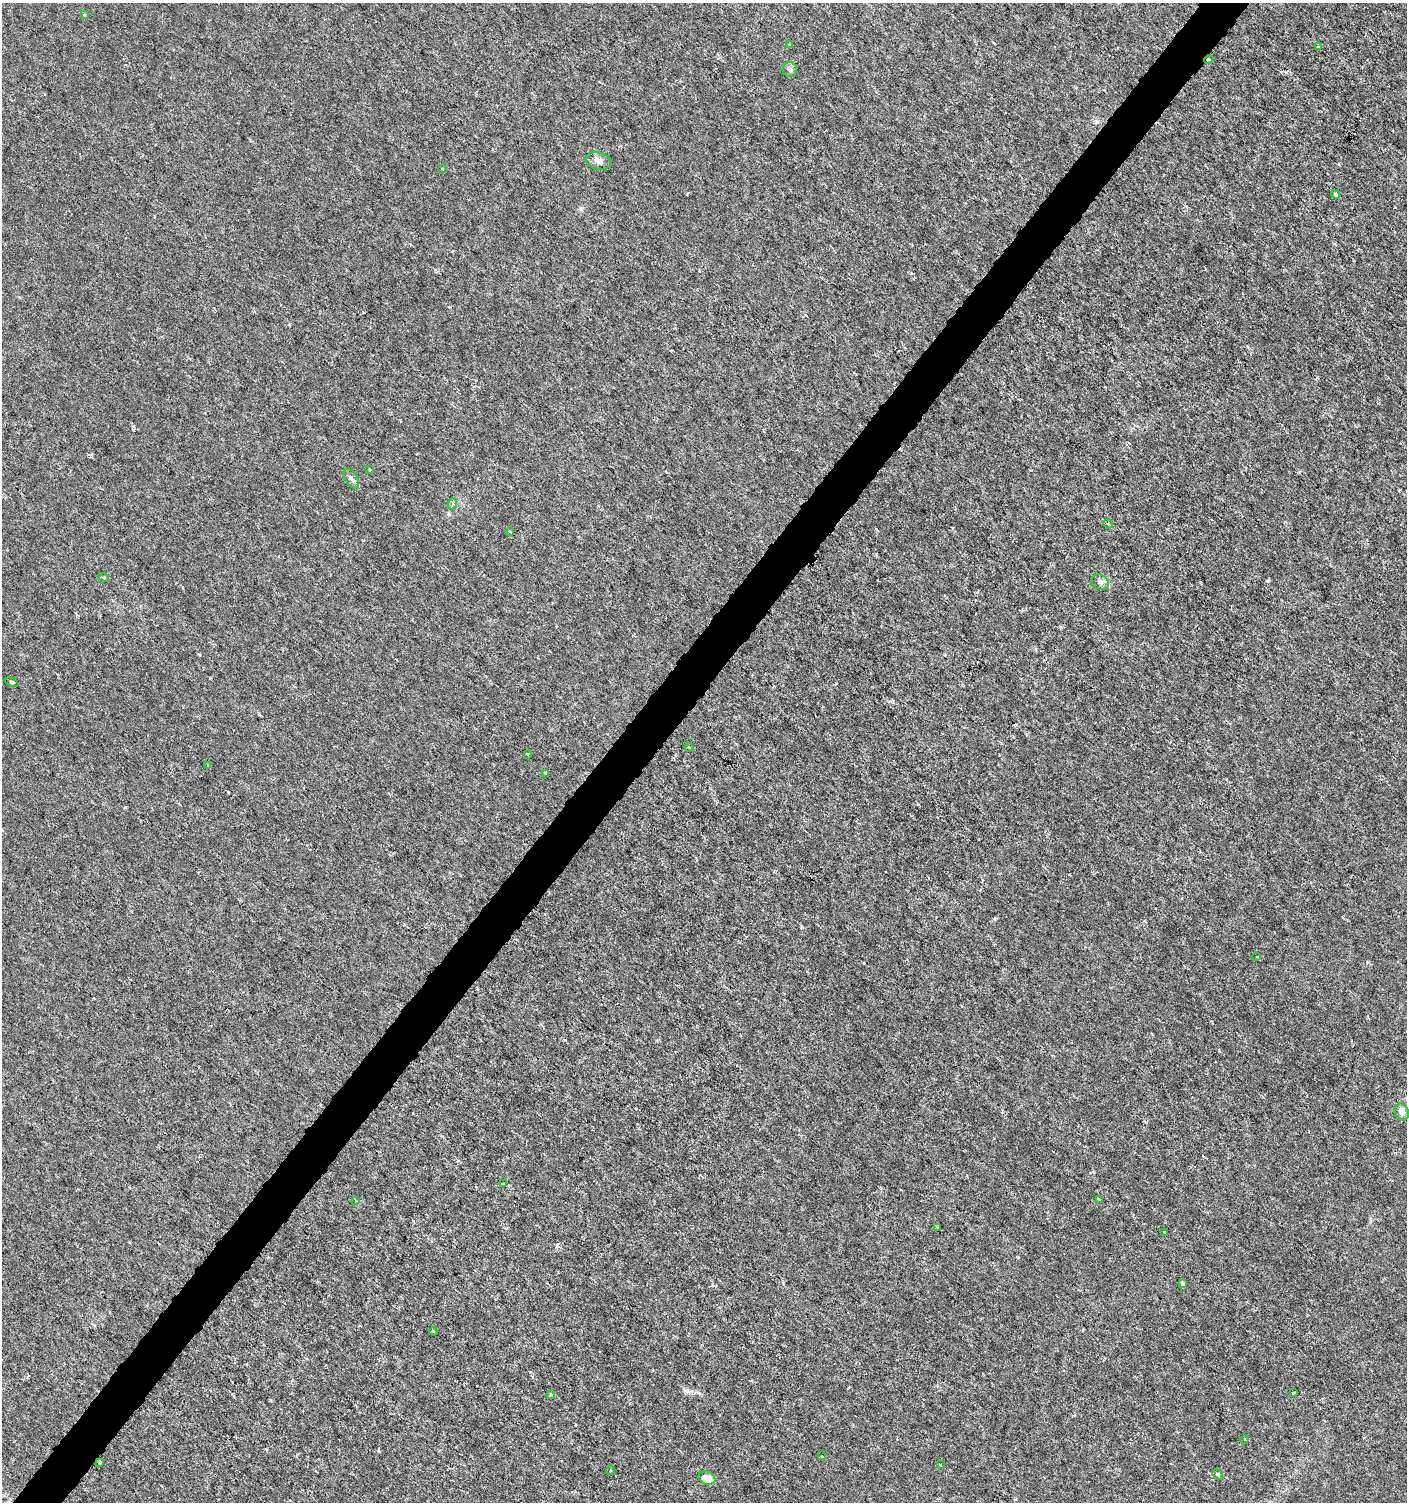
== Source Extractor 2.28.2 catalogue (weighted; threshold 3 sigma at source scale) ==
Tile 7 of 4 x 4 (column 3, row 2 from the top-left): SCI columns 2982-4386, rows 3008-4507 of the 6029 x 6009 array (HDU 1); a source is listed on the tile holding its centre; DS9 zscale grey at full resolution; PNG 1409 x 1504 px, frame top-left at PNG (2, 3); each listed source drawn as its Kron ellipse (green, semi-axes under 4 px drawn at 4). Shown black and unused: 4% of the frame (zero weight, under 3 of 6 exposures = <1% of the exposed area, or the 3 px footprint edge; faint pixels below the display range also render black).
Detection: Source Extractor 2.28.2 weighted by HDU 2 'WHT'; one run over the whole footprint, this tile lists its part. Background 3.95e-05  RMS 0.001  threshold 0.00426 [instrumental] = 3 sigma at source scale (4.09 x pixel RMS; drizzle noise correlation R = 1.36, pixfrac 0.8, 0.0396/0.0396 arcsec/px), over >= 5 px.
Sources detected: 38; all 38 listed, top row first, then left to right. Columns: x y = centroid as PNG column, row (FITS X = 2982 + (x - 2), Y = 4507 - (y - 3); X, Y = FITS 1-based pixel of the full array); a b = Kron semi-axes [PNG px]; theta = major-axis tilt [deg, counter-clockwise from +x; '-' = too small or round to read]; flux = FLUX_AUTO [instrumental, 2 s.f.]
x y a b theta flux
84 15 4 4 - 0.12
789 45 3 3 - 0.21
1318 47 4 3 - 0.094
1209 59 5 3 - 0.094
790 70 7 7 - 0.3
599 161 13 8 -13 0.54
442 169 4 3 - 0.065
1335 194 5 4 - 0.23
369 469 3 3 - 0.11
351 479 11 6 -58 0.32
452 504 5 3 - 0.16
1108 524 5 4 - 0.12
510 532 4 3 - 0.079
103 577 5 3 - 0.1
1100 582 9 7 -32 0.36
12 682 7 3 -22 0.12
689 747 4 3 - 0.082
527 754 3 2 - 0.083
208 766 3 2 - 0.098
546 773 4 3 - 0.11
1257 957 3 2 - 0.055
1402 1112 9 7 -69 0.59
504 1184 4 4 - 0.23
355 1200 3 2 - 0.075
1099 1200 4 3 - 0.1
937 1228 4 2 - 0.096
1165 1232 3 2 - 0.084
1183 1284 4 3 - 0.43
433 1331 4 3 - 0.085
1293 1393 3 3 - 0.11
551 1395 4 4 - 0.14
1245 1439 4 3 - 0.08
822 1456 3 2 - 0.076
100 1462 3 3 - 0.13
940 1464 3 3 - 0.096
610 1470 4 2 - 0.1
1218 1474 6 4 -44 0.2
707 1478 8 6 -22 0.91
Unlisted compact peaks at least as high as the median listed source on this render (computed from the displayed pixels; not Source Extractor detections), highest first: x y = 1268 581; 802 927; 994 919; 557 1245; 864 963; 259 714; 1219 1050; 836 683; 449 514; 580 208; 1097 122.